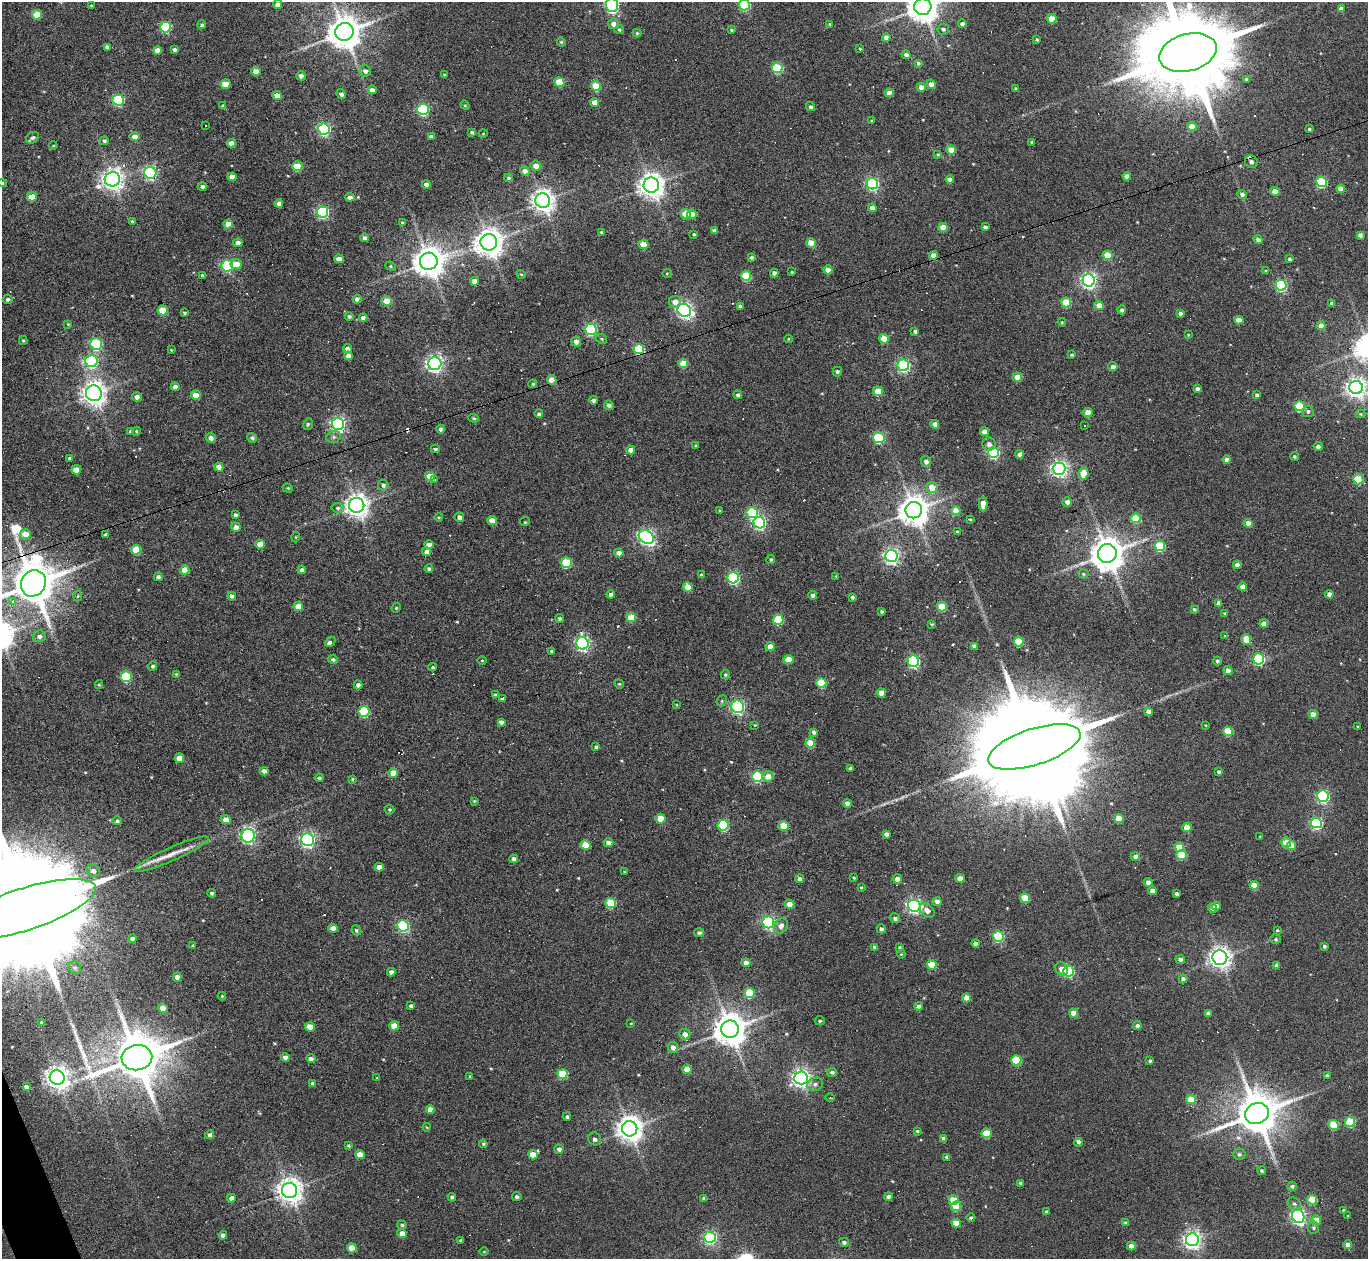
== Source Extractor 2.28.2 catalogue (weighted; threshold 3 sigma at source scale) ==
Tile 7 of 4 x 4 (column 3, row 2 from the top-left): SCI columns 2731-4096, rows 2660-3916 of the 5461 x 5447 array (HDU 1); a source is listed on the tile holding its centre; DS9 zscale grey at full resolution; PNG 1370 x 1261 px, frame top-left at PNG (2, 2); each listed source drawn as its Kron ellipse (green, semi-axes under 4 px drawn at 4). Shown black and unused: <1% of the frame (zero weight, under 3 of 6 exposures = <1% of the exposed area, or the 3 px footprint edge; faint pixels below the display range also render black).
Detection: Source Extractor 2.28.2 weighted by HDU 2 'WHT'; one run over the whole footprint, this tile lists its part. Background 0.165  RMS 0.0096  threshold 0.0391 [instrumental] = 3 sigma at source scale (4.09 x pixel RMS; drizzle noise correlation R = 1.36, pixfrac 0.8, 0.05/0.05 arcsec/px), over >= 5 px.
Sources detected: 548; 1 inside a brighter object's white glare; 34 cosmic-ray / hot-pixel residue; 2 long thin detections or spike segments (spike, bleed or trail) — neither listed nor drawn; of the other 511, all 500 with FLUX_AUTO >= 0.644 (the completeness limit of this list) listed and drawn (11 fainter detections not listed), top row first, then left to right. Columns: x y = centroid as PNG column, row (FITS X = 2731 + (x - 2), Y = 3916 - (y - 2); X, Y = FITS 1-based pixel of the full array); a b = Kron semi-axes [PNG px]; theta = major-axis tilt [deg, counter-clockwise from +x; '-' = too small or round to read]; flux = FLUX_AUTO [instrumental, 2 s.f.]
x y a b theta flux
278 4 4 4 - 4.3
91 5 3 2 - 0.68
612 5 7 6 - 160
744 5 5 5 - 73
923 7 8 8 - 1500
1341 8 4 4 - 3
37 15 5 5 - 22
1052 19 5 4 - 19
613 24 5 5 - 4.3
830 24 3 3 - 0.98
962 24 4 4 - 3.1
202 25 4 4 - 1.7
166 27 5 5 - 52
943 29 6 5 - 2.3
619 30 4 4 - 1.6
732 30 4 3 - 1.2
344 32 9 9 - 1800
637 33 4 4 - 1.1
886 37 4 4 - 4.8
1037 39 4 3 - 1.4
561 42 4 4 - 1.1
107 47 4 4 - 2.6
860 48 3 3 - 1
175 49 3 3 - 2.3
157 50 4 4 - 8.1
1188 53 29 18 15 19000
906 55 4 4 - 2.8
918 63 4 3 - 1.7
777 68 5 5 - 51
256 71 4 4 - 7.3
365 71 6 5 - 3.3
444 75 3 2 - 0.86
301 76 4 4 - 3.7
1246 79 4 3 - 1.9
559 82 5 5 - 30
225 84 5 4 - 18
931 84 5 4 - 4.9
596 86 5 5 - 26
921 87 4 4 - 6.7
1016 88 3 3 - 1.5
372 90 4 4 - 5
889 93 4 4 - 7
341 94 5 3 - 2.3
277 96 4 4 - 13
118 100 6 5 - 89
595 103 4 4 - 11
465 105 5 4 - 1.1
223 106 4 3 - 1.5
810 107 5 4 - 2.1
423 109 5 5 - 110
872 120 3 3 - 1.1
205 126 3 3 - 1.1
1192 127 4 4 - 17
324 129 6 5 - 130
1309 129 4 4 - 1.4
472 132 4 3 - 1.7
483 134 4 3 - 0.7
134 137 5 4 - 6.6
431 137 4 3 - 2.5
32 138 7 5 33 2.4
104 141 4 4 - 2
1032 142 4 3 - 1.5
231 143 4 4 - 7.5
53 145 4 3 - 0.69
951 150 4 4 - 14
938 154 3 3 - 0.99
1251 162 7 6 - 4
297 166 5 5 - 23
536 166 5 5 - 6.9
525 171 5 4 - 4.9
150 173 6 6 - 150
1127 176 4 4 - 6
232 177 4 4 - 6
509 178 4 4 - 1.6
112 179 8 7 - 600
950 179 4 4 - 4.4
1321 182 5 5 - 71
2 183 4 4 - 1.3
426 184 4 4 - 4.3
872 184 6 5 - 150
651 185 8 7 - 880
202 186 4 4 - 2.7
1341 189 4 4 - 9.1
1275 192 4 4 - 13
1242 194 5 4 - 2.2
32 197 5 4 - 14
350 197 5 4 - 3.8
543 201 7 7 - 690
279 203 4 4 - 4.8
872 208 4 4 - 5.7
322 212 6 5 - 130
685 214 5 5 - 19
692 214 5 4 - 9.4
132 221 3 3 - 1.2
403 223 4 3 - 1.5
228 224 4 4 - 9.6
943 227 4 4 - 14
985 227 4 3 - 2.5
714 230 4 3 - 2.3
601 232 3 3 - 0.91
694 234 3 3 - 0.99
1360 235 4 4 - 3.2
364 238 4 4 - 3
1258 240 4 4 - 3.2
489 242 8 8 - 1100
238 243 5 4 - 6.9
811 243 5 4 - 15
643 244 5 4 - 17
934 255 4 4 - 8.6
1108 255 5 4 - 26
751 257 4 3 - 2
339 259 4 4 - 8.8
1289 259 4 4 - 1.6
429 261 9 8 - 1500
236 264 6 5 - 11
227 266 6 5 - 120
391 266 5 4 - 1.2
828 270 4 4 - 6.8
1266 271 4 3 - 1.4
792 272 3 3 - 1.2
667 273 5 3 - 0.81
774 273 4 4 - 3.1
521 274 5 3 - 0.88
203 276 4 3 - 2.5
746 276 5 5 - 42
1089 280 6 6 - 260
475 281 4 4 - 7.7
1281 285 5 5 - 99
8 299 5 4 - 2.1
357 299 4 4 - 3.8
387 301 5 4 - 20
675 302 6 6 - 6.1
1066 302 5 5 - 30
1332 303 4 3 - 3.1
740 306 4 3 - 1.9
1099 306 5 4 - 11
163 310 5 5 - 22
684 310 7 6 - 260
1122 310 4 4 - 2.4
184 313 3 3 - 1.3
1180 313 4 3 - 2.3
349 316 4 4 - 1.5
363 318 4 4 - 4
1239 320 5 4 - 7.8
1062 322 4 4 - 0.94
68 324 4 3 - 0.78
1321 326 4 4 - 9.5
591 329 6 5 - 120
915 331 4 4 - 2.1
1188 335 4 3 - 0.77
601 339 6 4 -23 1.3
789 339 4 3 - 0.74
884 339 5 4 - 17
23 340 4 4 - 1
576 342 5 5 - 4.8
96 344 6 6 - 83
347 348 4 4 - 3.2
639 349 5 5 - 60
171 350 3 3 - 0.74
1072 355 3 3 - 1.1
348 356 4 4 - 5.7
91 361 6 6 - 120
435 363 6 6 - 330
683 363 5 4 - 21
903 365 6 5 - 150
1113 367 4 4 - 3.7
837 372 5 4 - 2
1017 377 4 4 - 15
552 380 5 4 - 13
533 384 4 4 - 1.2
175 387 4 4 - 4.2
1356 388 7 6 - 500
1197 389 4 4 - 2.6
878 391 5 4 - 17
94 393 8 7 - 730
196 395 5 4 - 12
738 395 4 4 - 1.7
1257 395 4 4 - 2.6
137 397 5 4 - 4.4
593 400 4 4 - 3
609 405 5 4 - 3.1
1300 406 5 5 - 46
1308 411 6 5 - 2.1
1088 412 4 4 - 15
539 414 4 4 - 1.8
1360 414 5 4 - 1.1
473 418 5 4 - 1.3
308 424 6 4 77 1.3
338 424 6 6 - 240
935 424 4 4 - 4.4
1084 425 3 2 - 0.84
441 429 4 4 - 2.3
131 431 4 4 - 1.7
136 431 4 4 - 0.99
984 431 4 4 - 4.7
333 437 7 5 16 2.4
211 438 5 4 - 4.1
252 438 5 4 - 2.3
879 438 5 5 - 71
989 444 7 6 - 4.4
696 445 4 3 - 1
1318 446 4 4 - 2.9
435 449 4 3 - 1.3
631 450 4 4 - 6.6
993 453 5 5 - 110
1020 454 4 4 - 4.2
1294 456 4 4 - 1.5
70 458 4 3 - 1.7
1227 460 4 4 - 4.9
926 462 5 5 - 3
219 467 4 4 - 8.6
1059 469 6 6 - 320
76 470 5 4 - 13
1083 474 6 5 - 15
430 476 5 4 - 17
1358 479 5 5 - 45
435 480 3 3 - 0.92
383 485 5 5 - 2.1
932 487 5 5 - 12
288 488 5 4 - 1.1
1067 502 5 4 - 4.2
983 504 7 4 -89 9.5
357 505 7 7 - 750
338 508 6 5 - 1.9
720 510 4 3 - 0.87
914 510 8 8 - 1400
956 511 4 4 - 16
752 513 6 5 - 72
235 515 3 3 - 1.9
439 517 4 3 - 0.8
459 517 5 4 - 3.1
1136 518 5 5 - 31
970 519 3 3 - 0.85
492 520 4 4 - 12
525 522 5 3 - 0.96
759 523 6 5 - 180
1248 523 4 4 - 10
236 527 5 4 - 6.2
957 532 4 3 - 1.9
25 534 5 5 - 15
105 535 3 3 - 1.6
296 537 5 3 - 0.74
646 537 8 6 -36 250
260 544 5 4 - 11
429 545 5 4 - 6.2
1160 546 5 5 - 46
136 550 5 5 - 21
427 552 4 4 - 4.4
619 553 5 4 - 5
1107 553 9 9 - 1900
892 556 6 6 - 250
771 559 4 4 - 1.4
566 563 5 5 - 49
1237 565 4 4 - 3.4
429 569 4 4 - 1.7
185 570 5 4 - 14
302 570 4 4 - 2.9
1083 574 5 4 - 1.3
701 575 4 3 - 1.3
836 576 3 3 - 0.64
158 577 4 4 - 2.5
733 578 5 5 - 120
33 583 13 12 - 3700
688 587 5 4 - 19
1243 587 4 4 - 7.8
611 594 4 4 - 3.4
1329 594 4 4 - 4.3
813 595 4 3 - 2.9
78 596 5 3 - 0.9
232 596 4 4 - 2.5
852 597 4 4 - 1.9
13 601 3 3 - 9.9
1219 603 4 4 - 4.8
298 606 5 4 - 16
942 607 5 4 - 28
396 608 5 3 - 0.97
1194 609 3 3 - 1.4
882 611 3 3 - 1.5
1225 614 4 3 - 1.3
631 617 5 4 - 21
560 618 4 4 - 1.8
778 620 5 5 - 43
932 624 4 3 - 1.2
1264 624 4 4 - 6.6
39 636 6 6 - 3.4
1225 636 4 4 - 0.95
1246 639 5 5 - 17
330 642 5 3 - 7.8
1019 642 5 5 - 29
582 643 6 6 - 210
974 646 4 4 - 3.3
770 647 4 4 - 9
551 651 4 3 - 1.2
333 659 5 4 - 1.9
789 659 5 4 - 21
1259 659 5 5 - 91
482 660 5 3 - 0.82
913 661 6 5 - 120
1217 661 4 4 - 1.9
153 666 5 4 - 1.7
433 667 4 3 - 1.3
1228 671 4 4 - 4.9
176 674 3 3 - 0.98
725 675 5 5 - 1.4
126 677 5 5 - 54
821 683 5 5 - 37
619 684 5 4 - 1
99 685 4 4 - 1
358 685 4 4 - 2.8
881 693 4 4 - 11
495 695 3 3 - 1.6
502 699 4 3 - 1.8
722 701 6 5 - 1.4
676 704 3 2 - 0.74
738 707 6 6 - 160
364 711 5 5 - 62
1148 712 4 4 - 5.3
1313 714 4 4 - 9.7
501 722 4 4 - 3.5
755 725 4 4 - 0.76
1206 725 3 3 - 0.71
1358 727 3 3 - 0.78
1228 731 5 4 - 30
814 732 4 3 - 2.2
810 743 5 4 - 21
596 747 3 3 - 1.6
1034 747 48 18 18 41000
179 758 5 4 - 9
850 768 3 3 - 1.9
264 771 4 4 - 5.1
1219 772 4 4 - 2
393 773 5 4 - 10
757 776 5 5 - 76
768 776 5 5 - 7.6
319 778 4 3 - 2
352 779 3 3 - 1.1
1323 796 6 5 - 130
474 801 3 3 - 0.87
847 803 4 4 - 5.5
389 810 5 5 - 1.3
661 819 5 5 - 16
1119 819 4 4 - 15
226 820 5 4 - 9
117 821 5 4 - 2.3
1316 823 5 5 - 110
723 825 5 5 - 70
784 826 5 5 - 22
1187 828 4 4 - 17
886 834 4 4 - 3.7
248 836 7 6 - 190
1260 836 3 2 - 0.66
308 840 6 6 - 210
1286 842 5 5 - 27
608 843 5 4 - 4
586 845 5 4 - 19
1291 846 4 4 - 13
1179 847 5 4 - 14
171 854 40 6 24 14
1182 855 5 5 - 30
1135 856 4 4 - 4.2
514 859 5 4 - 3.3
379 867 4 4 - 6.2
93 871 7 6 - 4.1
624 872 4 3 - 0.74
854 878 3 2 - 0.92
960 878 5 4 - 7.5
800 879 4 4 - 4
897 879 5 4 - 5.9
1148 882 4 4 - 4.1
1254 885 4 4 - 17
861 887 3 3 - 0.85
1152 891 4 4 - 6.2
212 893 4 4 - 1.3
1177 894 4 3 - 2.5
1025 898 5 4 - 26
937 901 5 4 - 4.8
611 903 5 5 - 39
789 904 5 4 - 9.5
914 906 6 6 - 240
1216 906 4 4 - 4.2
1212 908 5 4 - 4.1
24 910 75 21 18 75000
927 910 9 6 -43 5.4
895 918 5 4 - 2.7
768 922 6 6 - 180
403 926 6 5 - 100
781 926 8 6 58 4.9
333 928 5 4 - 7.6
881 929 5 4 - 3
356 930 5 4 - 1.6
1277 930 3 3 - 0.97
699 933 5 4 - 2.1
998 936 5 5 - 82
132 939 4 4 - 2.9
1276 939 5 4 - 1.4
975 943 4 3 - 7
193 945 4 4 - 1.3
1324 946 3 3 - 2
875 947 4 4 - 2.5
899 947 3 3 - 1.1
901 954 4 3 - 0.78
1220 958 7 7 - 530
1180 959 5 4 - 2.8
746 963 4 4 - 8.4
932 965 5 4 - 22
1277 965 4 4 - 3.4
75 968 6 6 - 1.9
1062 969 7 6 - 7.1
1068 971 5 5 - 90
391 972 4 4 - 3.5
177 977 4 4 - 5.3
1183 979 4 4 - 2.7
750 993 5 5 - 34
222 996 4 4 - 0.82
966 998 4 4 - 10
411 1006 4 3 - 2.1
918 1006 4 4 - 2.9
163 1008 5 4 - 13
1073 1013 4 4 - 8.8
1208 1013 4 4 - 2.9
820 1021 5 3 - 1.3
41 1022 4 4 - 1
631 1023 3 3 - 0.68
394 1026 5 4 - 14
1137 1026 4 4 - 2.6
310 1027 5 4 - 13
730 1029 8 8 - 1800
685 1034 5 5 - 4.6
673 1047 5 5 - 5
285 1057 4 4 - 3.7
137 1058 15 12 5 4700
311 1059 4 4 - 3.1
1016 1060 5 5 - 46
1150 1061 4 3 - 1.6
687 1070 4 4 - 11
832 1072 5 4 - 2.3
563 1074 5 5 - 41
470 1076 3 3 - 0.73
1327 1076 3 3 - 1.9
57 1077 7 7 - 700
377 1078 4 3 - 0.75
801 1078 6 6 - 390
312 1083 4 4 - 1.6
815 1084 8 6 19 3.2
26 1087 4 4 - 3
830 1098 4 3 - 0.78
1191 1100 5 4 - 26
430 1109 4 4 - 6
1257 1113 12 10 22 3400
567 1117 4 4 - 1.9
1350 1122 5 5 - 44
1334 1125 5 5 - 29
427 1127 4 4 - 0.8
630 1129 8 7 - 960
917 1131 3 3 - 1.2
987 1133 5 4 - 23
210 1135 4 4 - 3.6
943 1138 4 4 - 2.4
595 1139 7 6 - 3
1078 1142 4 3 - 2.2
483 1144 4 4 - 1.1
348 1146 4 4 - 1.1
559 1149 4 4 - 3.4
1239 1154 6 5 - 2
360 1155 5 4 - 11
533 1155 5 4 - 13
947 1157 4 4 - 3.4
1262 1171 4 4 - 1.4
1021 1183 4 3 - 2.2
1292 1186 5 4 - 1.9
289 1191 7 7 - 870
452 1197 4 4 - 2.1
517 1197 5 4 - 2.2
889 1197 4 4 - 4
231 1198 4 4 - 4.3
704 1198 4 3 - 2.3
954 1200 5 4 - 27
1312 1200 5 4 - 26
1294 1204 7 5 -39 2.2
956 1206 5 5 - 23
1343 1210 3 2 - 0.85
1046 1212 4 3 - 2.7
1298 1216 7 6 - 240
1348 1216 3 3 - 0.87
971 1218 4 4 - 1.7
1316 1220 5 5 - 12
956 1223 5 4 - 12
1126 1223 4 4 - 2.7
402 1225 4 4 - 1.6
1313 1228 6 6 - 1.8
402 1233 5 4 - 8.4
223 1235 4 4 - 3.3
710 1237 6 5 - 160
461 1240 3 3 - 1.6
1192 1240 6 6 - 400
844 1242 5 4 - 2.7
1348 1245 4 4 - 6
1131 1246 4 4 - 5.9
352 1248 5 4 - 15
484 1252 4 3 - 0.69
Overlapping masked pixels (flux is a lower limit): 4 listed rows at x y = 639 349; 552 380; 33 583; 24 910
Isophote crosses this tile's border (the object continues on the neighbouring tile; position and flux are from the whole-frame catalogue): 8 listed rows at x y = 612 5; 744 5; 923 7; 1188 53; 2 183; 1356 388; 33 583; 24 910